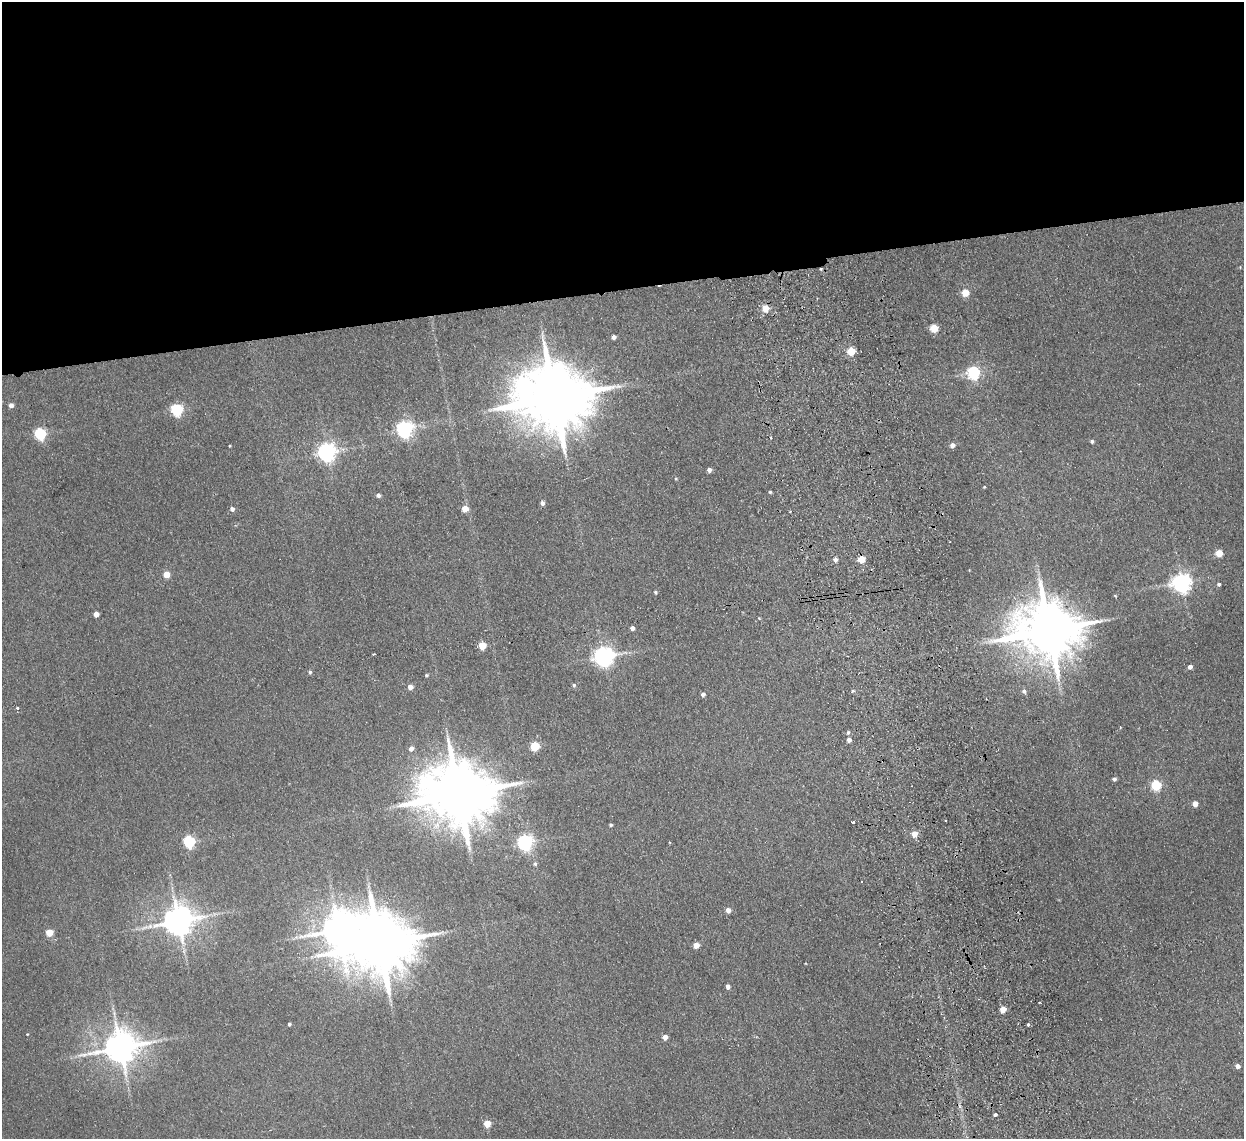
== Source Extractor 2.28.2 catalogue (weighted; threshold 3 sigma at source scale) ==
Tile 2 of 4 x 4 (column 2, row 1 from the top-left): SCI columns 1295-2536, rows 3566-4702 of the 5072 x 4970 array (HDU 1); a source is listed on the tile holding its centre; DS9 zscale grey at full resolution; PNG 1246 x 1141 px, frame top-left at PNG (2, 2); no overlay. Shown black and unused: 25% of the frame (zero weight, under 2 of 3 exposures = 3% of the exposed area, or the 3 px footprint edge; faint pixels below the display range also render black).
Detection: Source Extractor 2.28.2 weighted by HDU 2 'WHT'; one run over the whole footprint, this tile lists its part. Background 0.0701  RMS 0.01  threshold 0.0462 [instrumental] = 3 sigma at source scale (4.5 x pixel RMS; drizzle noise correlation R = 1.50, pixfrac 1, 0.05/0.05 arcsec/px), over >= 5 px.
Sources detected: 79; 1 inside a brighter object's white glare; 1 cosmic-ray / hot-pixel residue — not listed; the other 77 listed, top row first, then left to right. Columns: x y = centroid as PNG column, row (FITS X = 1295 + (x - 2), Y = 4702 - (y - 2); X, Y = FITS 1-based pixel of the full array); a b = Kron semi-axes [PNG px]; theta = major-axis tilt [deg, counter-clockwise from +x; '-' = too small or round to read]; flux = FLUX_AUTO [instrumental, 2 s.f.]
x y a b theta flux
821 269 4 3 - 0.96
965 292 5 5 - 23
765 308 5 4 - 19
934 328 5 5 - 35
613 337 4 4 - 3.9
851 351 5 5 - 35
974 372 6 6 - 150
554 397 20 16 2 11000
11 405 4 4 - 4.7
177 410 6 5 - 120
405 429 6 6 - 360
40 434 5 5 - 120
771 438 3 3 - 2.8
1092 441 4 4 - 2
952 445 5 5 - 5.4
229 446 4 2 - 0.87
327 452 7 6 - 480
709 470 4 4 - 4.4
676 479 5 3 - 0.88
984 487 4 3 - 0.81
770 492 3 3 - 1.2
378 495 4 4 - 3
542 503 5 4 - 3.4
465 508 5 4 - 15
232 509 5 4 - 3.6
790 512 2 2 - 0.99
1219 553 5 5 - 21
861 559 5 5 - 25
835 560 5 4 - 3.6
166 574 5 4 - 19
1182 582 7 7 - 500
1219 584 5 5 - 1.8
655 592 4 4 - 1.4
96 614 4 4 - 7.7
632 628 4 4 - 3.8
1049 630 17 14 -2 7100
482 645 5 5 - 23
374 654 3 3 - 2.3
603 656 7 7 - 550
1190 667 4 4 - 4.1
310 672 4 4 - 1.9
426 675 4 3 - 1.2
574 685 4 4 - 1.7
410 687 4 4 - 6.6
852 691 4 4 - 1.3
1024 691 6 5 - 2.5
703 694 4 4 - 3.5
17 708 3 3 - 3.8
848 733 5 4 - 1.5
849 740 4 4 - 5.1
535 746 5 5 - 49
411 749 5 5 - 4.4
1114 779 4 4 - 2.6
1156 785 5 5 - 70
458 794 19 15 1 10000
1195 804 5 4 - 10
853 822 3 3 - 3.3
611 825 4 3 - 1.5
914 834 5 4 - 12
189 841 5 5 - 130
525 842 6 6 - 260
535 864 5 5 - 1.8
728 910 5 4 - 5.2
178 921 9 8 - 1600
49 932 5 4 - 23
379 944 18 15 9 8200
696 945 4 4 - 12
728 986 4 4 - 4.1
1040 1002 3 2 - 1.1
1003 1009 5 4 - 15
289 1024 3 3 - 1.6
1028 1024 3 3 - 4.8
665 1037 4 4 - 7.4
120 1047 10 9 - 2100
1238 1066 5 4 - 4.6
995 1114 4 3 - 1.9
487 1123 5 4 - 22
Overlapping masked pixels (flux is a lower limit): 1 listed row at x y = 821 269